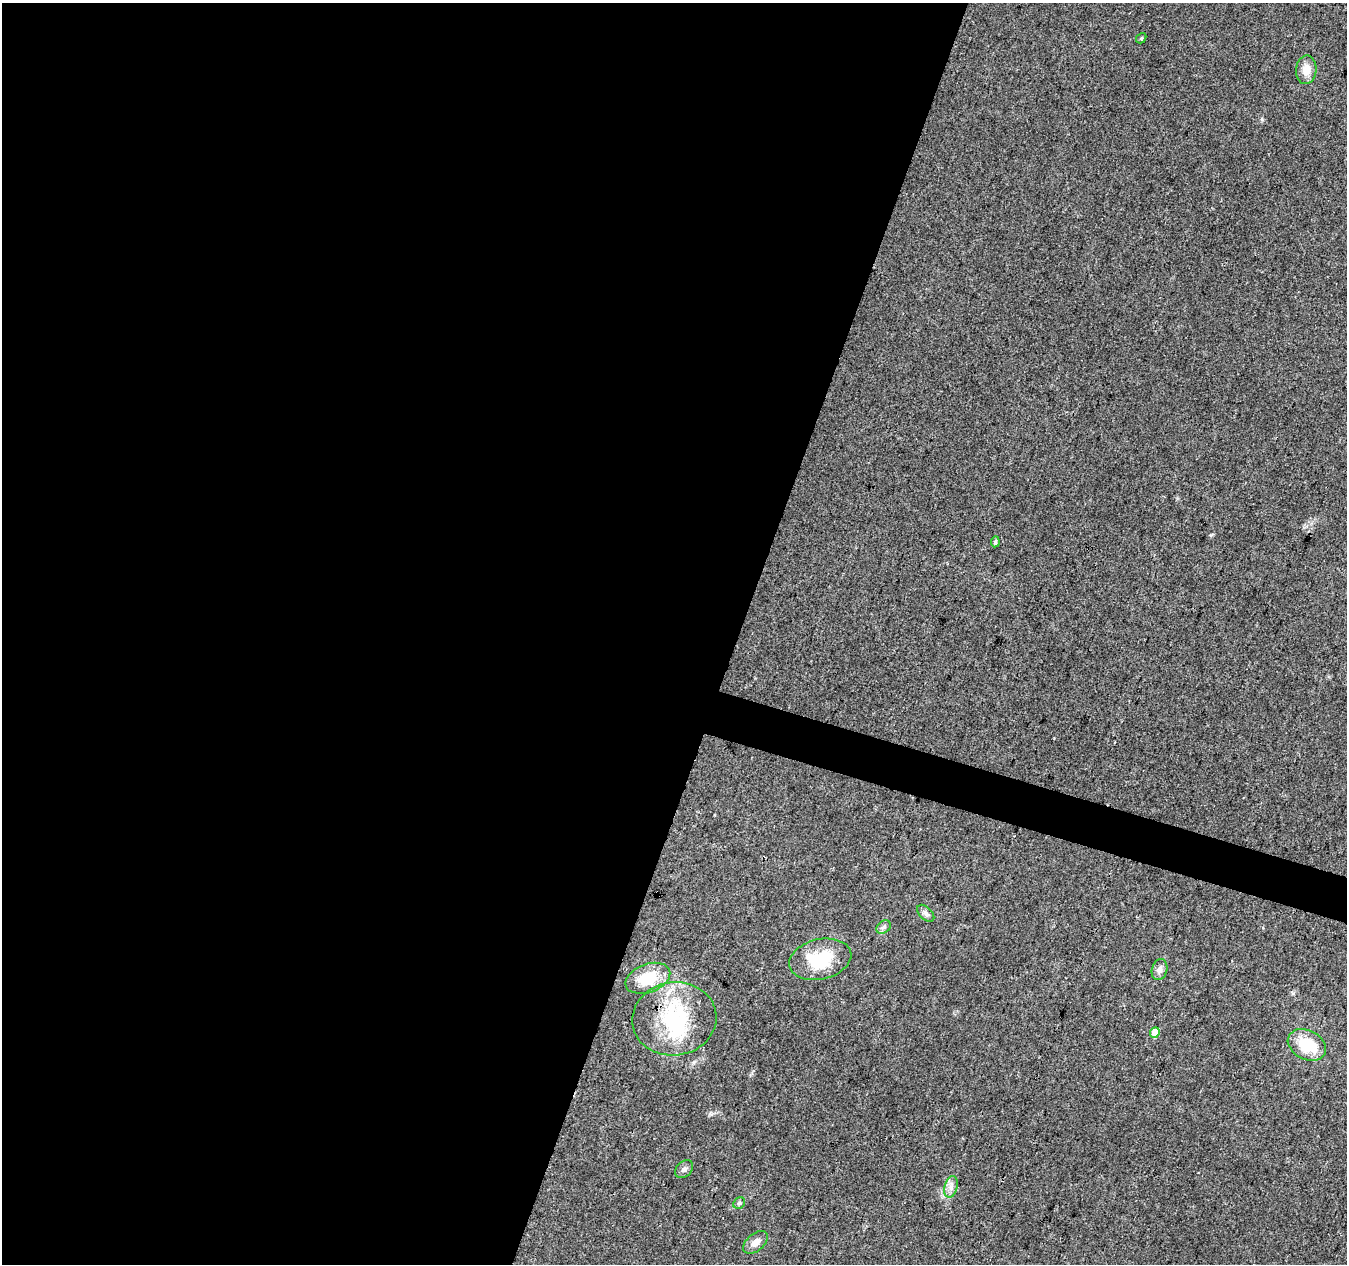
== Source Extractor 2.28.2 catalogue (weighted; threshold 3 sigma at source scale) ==
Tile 5 of 4 x 4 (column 1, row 2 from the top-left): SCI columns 7-1351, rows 2803-4064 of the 5386 x 5539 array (HDU 1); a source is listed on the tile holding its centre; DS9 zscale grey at full resolution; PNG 1349 x 1266 px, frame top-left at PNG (2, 3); each listed source drawn as its Kron ellipse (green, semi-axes under 4 px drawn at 4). Shown black and unused: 57% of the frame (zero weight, under 3 of 4 exposures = <1% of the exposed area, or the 3 px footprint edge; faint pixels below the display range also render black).
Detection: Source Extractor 2.28.2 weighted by HDU 2 'WHT'; one run over the whole footprint, this tile lists its part. Background 0.0487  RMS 0.0044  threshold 0.0198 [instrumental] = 3 sigma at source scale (4.5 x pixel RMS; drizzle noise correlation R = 1.50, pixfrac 1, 0.0396/0.0396 arcsec/px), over >= 5 px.
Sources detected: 16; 1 inside a brighter object's white glare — neither listed nor drawn; the other 15 listed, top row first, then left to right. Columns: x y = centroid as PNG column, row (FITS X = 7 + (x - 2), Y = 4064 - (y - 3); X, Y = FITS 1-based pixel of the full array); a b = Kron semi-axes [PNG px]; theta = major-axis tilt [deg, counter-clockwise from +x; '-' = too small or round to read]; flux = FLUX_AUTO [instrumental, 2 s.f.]
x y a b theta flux
1141 38 5 4 - 0.62
1306 70 14 10 87 4.6
995 542 5 4 - 0.9
926 913 10 6 -45 1.5
884 927 8 6 36 1.2
820 959 31 20 13 21
1159 970 10 7 73 2.1
648 978 23 14 21 16
674 1019 42 36 8 40
1155 1033 5 5 - 8.1
1307 1045 20 14 -28 15
684 1169 10 7 46 1.6
951 1187 11 6 75 2.2
739 1203 6 5 - 0.77
756 1242 14 8 39 3
Overlapping masked pixels (flux is a lower limit): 1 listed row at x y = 674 1019
Unlisted compact peaks at least as high as the median listed source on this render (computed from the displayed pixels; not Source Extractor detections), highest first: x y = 1211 535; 1262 119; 711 1114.